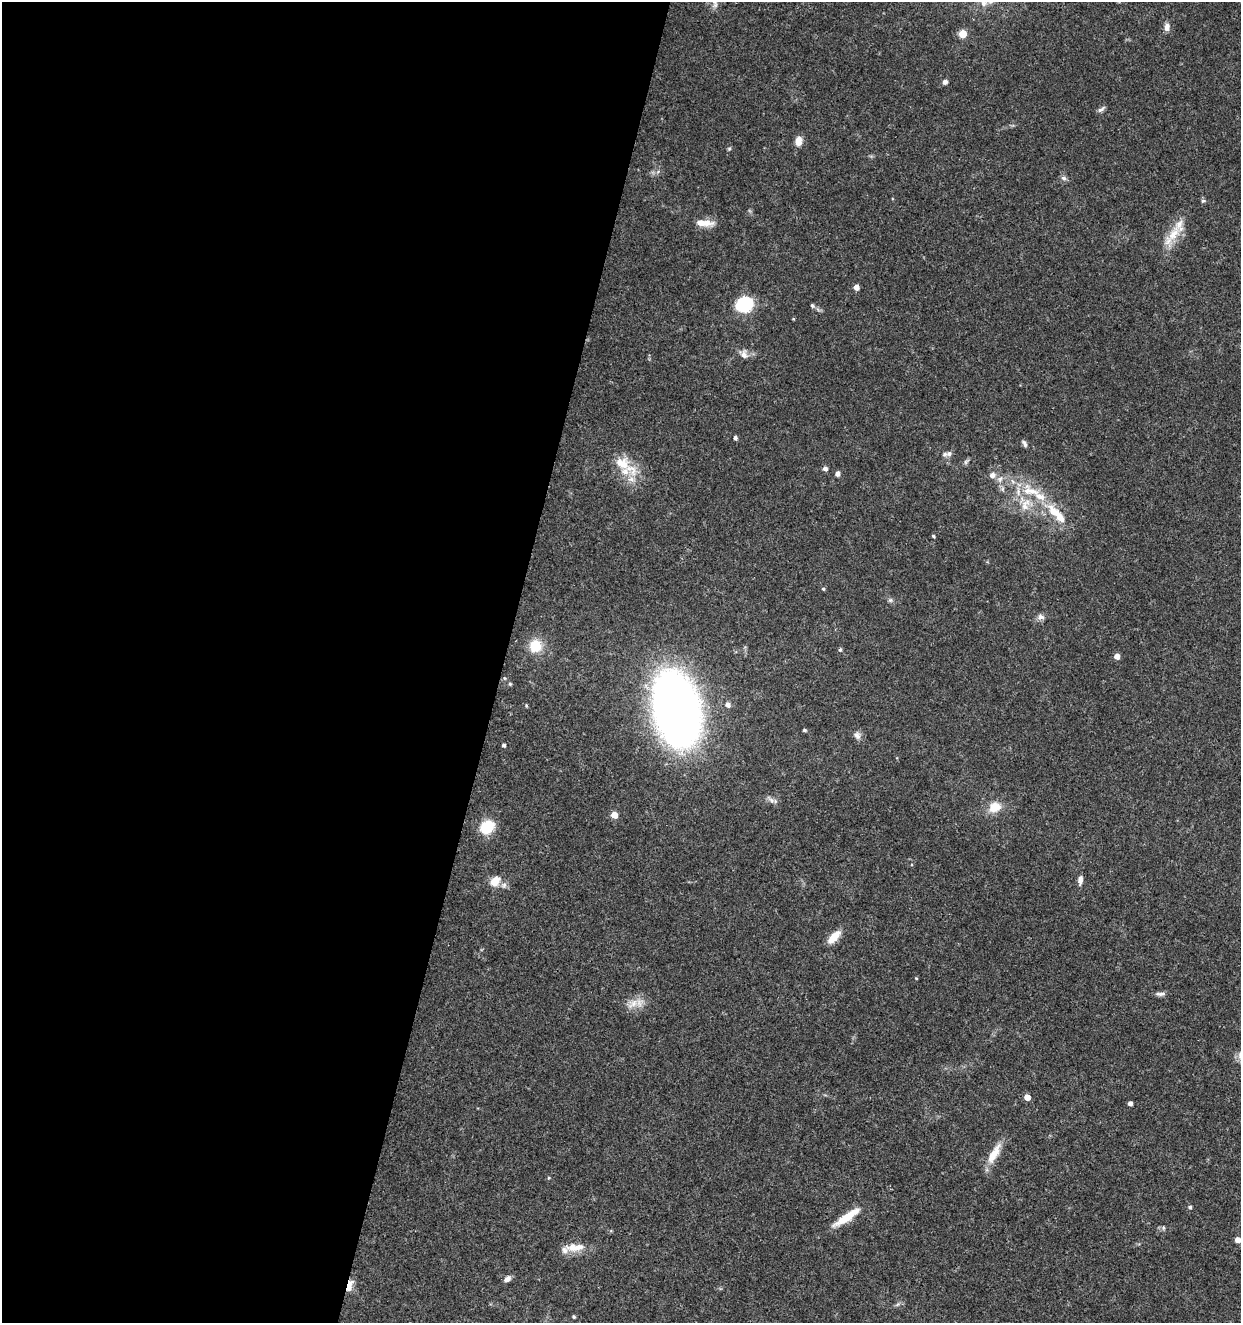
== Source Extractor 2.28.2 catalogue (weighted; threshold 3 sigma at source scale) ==
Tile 5 of 4 x 4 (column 1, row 2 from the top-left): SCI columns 283-1521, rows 2645-3965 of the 5461 x 5295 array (HDU 1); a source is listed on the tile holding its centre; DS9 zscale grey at full resolution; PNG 1243 x 1325 px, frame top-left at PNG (2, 2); no overlay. Shown black and unused: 41% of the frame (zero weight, under 3 of 5 exposures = <1% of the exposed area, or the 3 px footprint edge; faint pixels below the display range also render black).
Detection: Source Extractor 2.28.2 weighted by HDU 2 'WHT'; one run over the whole footprint, this tile lists its part. Background 0.0329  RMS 0.0024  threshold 0.011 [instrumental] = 3 sigma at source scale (4.5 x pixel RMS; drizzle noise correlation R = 1.50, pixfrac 1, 0.0396/0.0396 arcsec/px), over >= 5 px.
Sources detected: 73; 9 inside a brighter listed object's ellipse — not listed separately; the other 64 listed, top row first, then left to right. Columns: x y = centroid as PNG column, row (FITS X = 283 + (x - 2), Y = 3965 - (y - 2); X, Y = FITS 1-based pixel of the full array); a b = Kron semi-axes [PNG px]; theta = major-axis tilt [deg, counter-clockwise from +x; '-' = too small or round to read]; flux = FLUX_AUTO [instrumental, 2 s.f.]
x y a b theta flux
1167 27 10 7 83 1.2
963 34 5 5 - 5.5
945 82 7 6 - 0.72
1101 109 11 5 36 0.72
798 141 11 8 85 2.1
729 149 5 5 - 0.33
1064 178 8 5 -26 0.63
1203 201 6 5 - 0.42
707 222 18 10 -14 2.7
1173 234 26 14 58 5.5
856 287 5 5 - 1.6
744 304 11 10 - 21
812 305 6 5 - 0.45
793 319 4 3 - 0.22
744 354 12 8 -82 1.4
735 438 4 4 - 0.67
1024 443 10 5 -59 0.67
949 454 9 7 16 1
966 461 10 4 48 0.51
622 463 23 17 -32 6.6
825 469 5 5 - 0.91
837 474 6 5 - 0.8
992 475 8 7 - 1.2
1000 479 10 7 64 1.3
1027 491 21 12 -87 5
1055 512 32 13 -41 6.8
933 536 4 3 - 0.34
823 589 5 4 - 0.33
890 600 7 5 20 0.5
1041 617 10 7 -15 0.99
536 646 13 12 - 6
840 650 5 4 - 0.42
1117 656 5 5 - 1.8
504 678 5 3 - 0.24
510 684 5 5 - 0.33
728 705 6 6 - 1.1
526 706 5 4 - 0.29
676 709 49 30 -78 220
804 730 4 3 - 0.41
857 735 11 9 -54 1.2
504 745 4 4 - 0.55
772 800 11 6 -30 1
994 807 16 12 24 3.8
614 815 5 5 - 3.8
487 827 14 12 35 7.6
1080 880 12 6 82 1.1
495 881 14 10 41 2.9
834 937 17 8 47 3.8
916 978 4 3 - 0.2
1161 994 14 5 1 0.89
633 1004 20 11 29 3
1027 1097 5 4 - 2.5
1130 1103 4 4 - 1.1
994 1153 30 9 61 4
549 1178 5 4 - 0.26
1190 1207 5 4 - 0.42
847 1217 35 8 34 6
1163 1228 7 5 -71 0.43
1238 1240 5 4 - 1.9
573 1247 15 12 -29 2.9
507 1279 9 6 39 1.1
349 1285 8 4 75 12
897 1304 7 4 45 0.48
574 1317 4 4 - 0.38
Overlapping masked pixels (flux is a lower limit): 1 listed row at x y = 349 1285